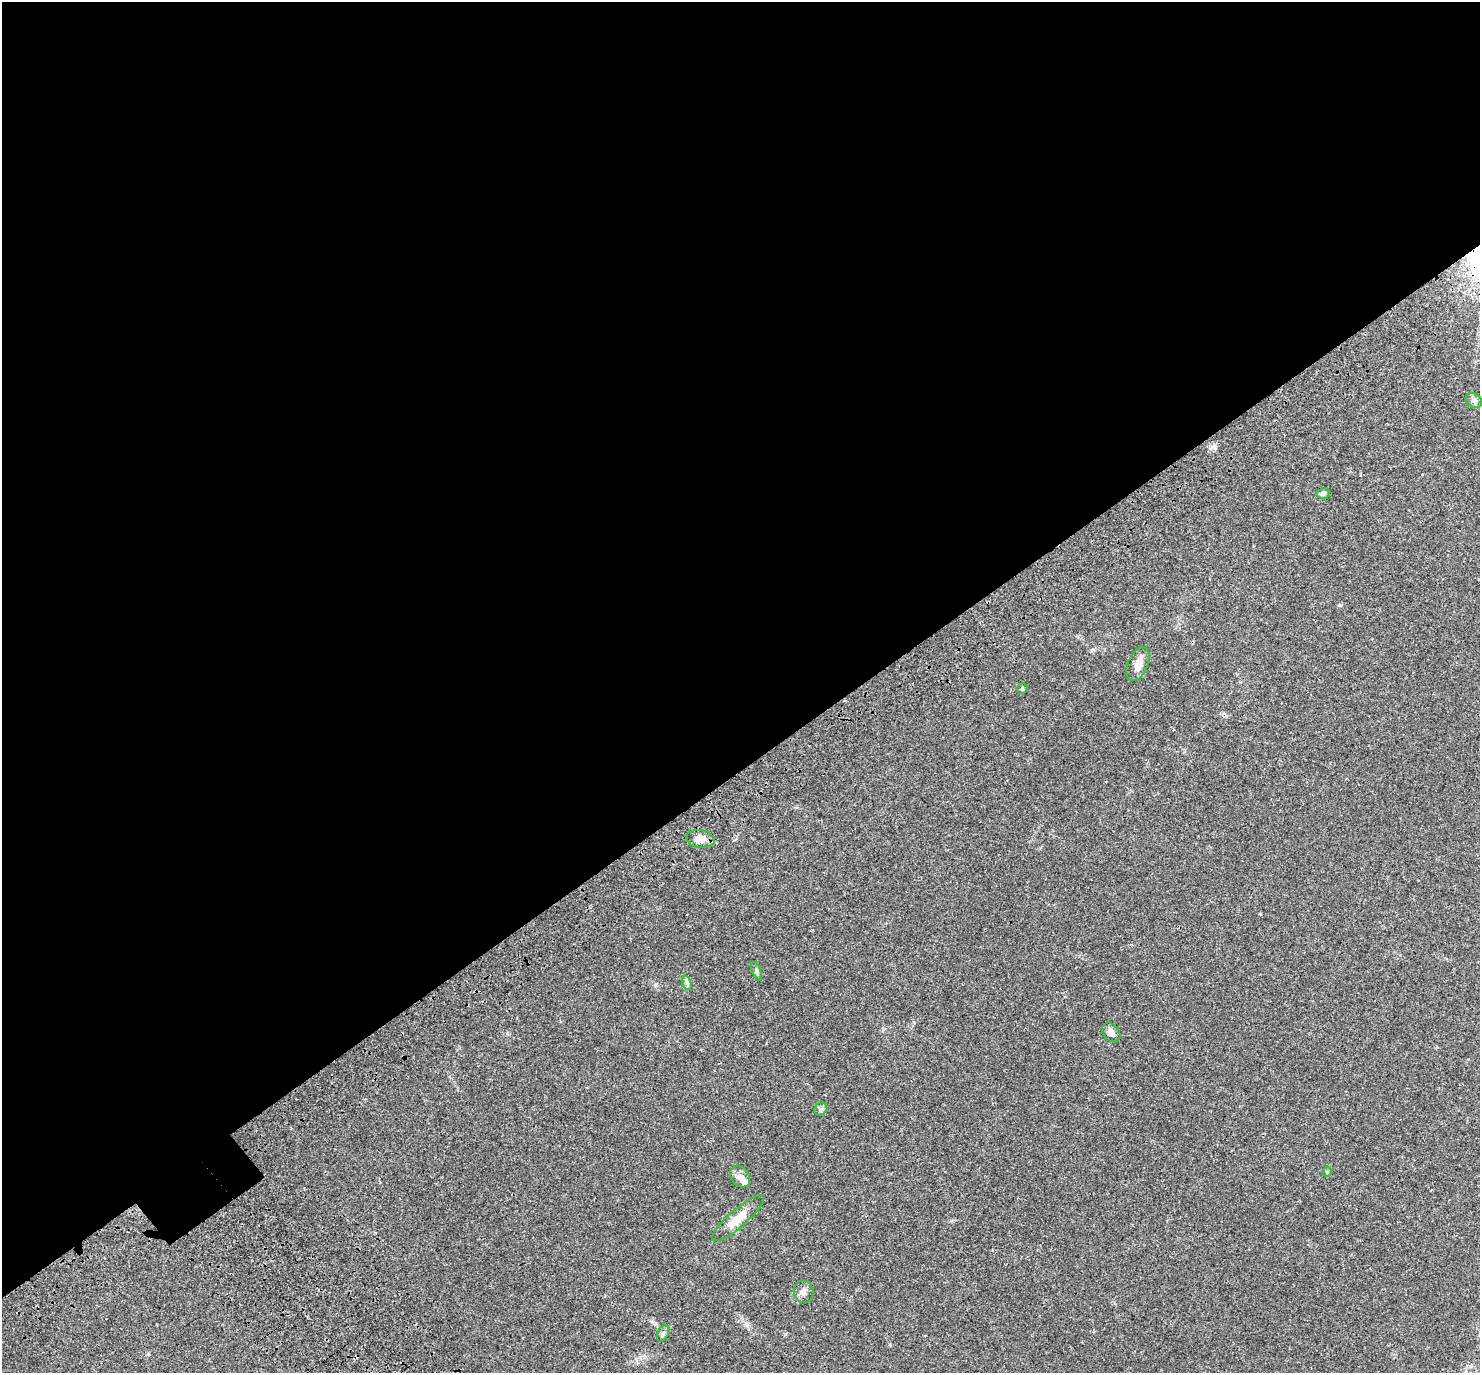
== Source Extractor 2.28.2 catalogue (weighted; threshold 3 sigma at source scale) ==
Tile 2 of 4 x 4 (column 2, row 1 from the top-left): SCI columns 1606-3083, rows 4402-5772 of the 6171 x 6121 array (HDU 1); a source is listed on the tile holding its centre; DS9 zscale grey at full resolution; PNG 1482 x 1375 px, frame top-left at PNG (2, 2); each listed source drawn as its Kron ellipse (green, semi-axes under 4 px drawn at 4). Shown black and unused: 56% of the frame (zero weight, under 3 of 4 exposures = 9% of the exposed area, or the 3 px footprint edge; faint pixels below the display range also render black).
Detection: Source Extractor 2.28.2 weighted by HDU 2 'WHT'; one run over the whole footprint, this tile lists its part. Background 0.0369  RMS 0.0036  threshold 0.0163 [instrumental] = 3 sigma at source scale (4.5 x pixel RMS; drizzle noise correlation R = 1.50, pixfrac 1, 0.0396/0.0396 arcsec/px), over >= 5 px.
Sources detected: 15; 1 inside a brighter listed object's ellipse — not listed separately; the other 14 listed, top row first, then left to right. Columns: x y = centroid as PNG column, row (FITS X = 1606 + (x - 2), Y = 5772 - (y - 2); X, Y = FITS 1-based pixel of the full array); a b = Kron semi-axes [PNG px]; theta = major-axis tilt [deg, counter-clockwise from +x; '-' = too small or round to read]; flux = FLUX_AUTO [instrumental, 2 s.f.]
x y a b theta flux
1474 401 8 7 - 1.1
1323 493 7 5 10 0.93
1138 664 18 10 68 3.1
1022 689 5 5 - 0.67
700 839 14 9 -12 3.1
757 971 10 4 -68 0.72
687 983 7 4 -71 0.76
1111 1032 11 8 -50 1.9
821 1109 7 6 - 0.85
1327 1172 5 5 - 0.45
740 1177 11 9 -50 2.3
738 1218 33 9 40 5.9
804 1292 11 10 - 1.8
663 1333 8 5 64 0.87
Unlisted compact peaks at least as high as the median listed source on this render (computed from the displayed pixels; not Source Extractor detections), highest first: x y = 1214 446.